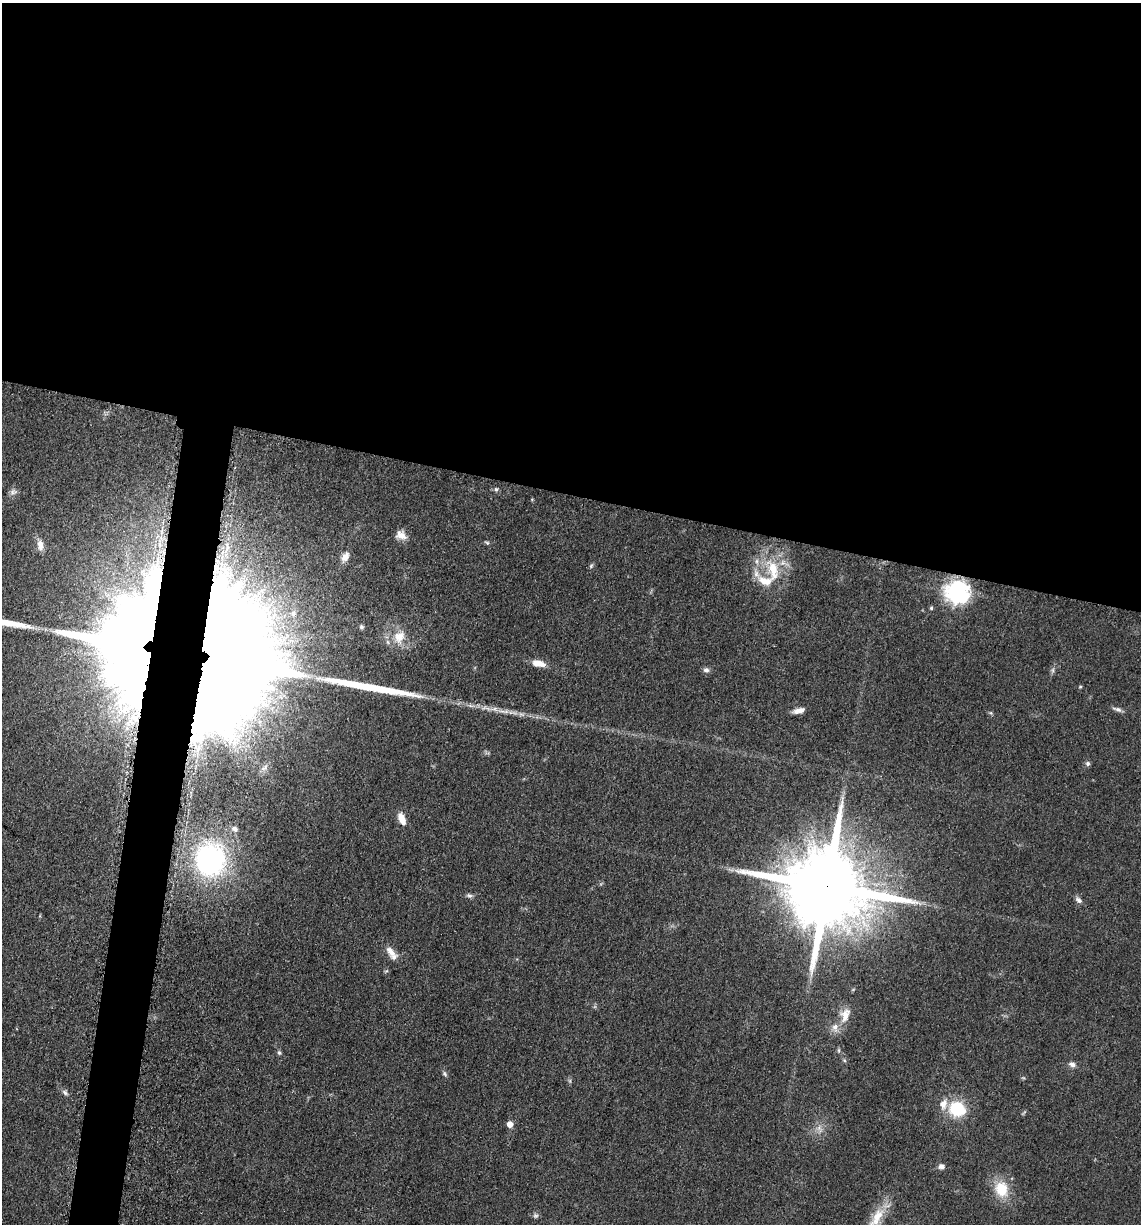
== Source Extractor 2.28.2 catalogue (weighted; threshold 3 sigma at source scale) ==
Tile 3 of 4 x 4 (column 3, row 1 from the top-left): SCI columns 2525-3663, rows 3687-4908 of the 4980 x 4922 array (HDU 1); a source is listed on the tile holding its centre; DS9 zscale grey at full resolution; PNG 1143 x 1226 px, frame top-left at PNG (2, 3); no overlay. Shown black and unused: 43% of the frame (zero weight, under 3 of 5 exposures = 4% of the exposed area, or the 3 px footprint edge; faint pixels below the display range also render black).
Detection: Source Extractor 2.28.2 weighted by HDU 2 'WHT'; one run over the whole footprint, this tile lists its part. Background 0.0564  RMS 0.0058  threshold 0.0261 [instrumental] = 3 sigma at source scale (4.5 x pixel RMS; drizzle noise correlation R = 1.50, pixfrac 1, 0.05/0.05 arcsec/px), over >= 5 px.
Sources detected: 49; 1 too faint to see at this stretch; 1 long thin detection or spike segment (spike, bleed or trail) — not listed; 3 inside a brighter listed object's ellipse — not listed separately; the other 44 listed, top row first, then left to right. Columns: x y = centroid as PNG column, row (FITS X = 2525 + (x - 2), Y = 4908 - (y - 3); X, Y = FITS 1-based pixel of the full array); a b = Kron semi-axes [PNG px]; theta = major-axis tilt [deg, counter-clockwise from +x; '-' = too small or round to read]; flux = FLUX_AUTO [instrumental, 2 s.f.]
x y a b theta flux
496 489 6 5 - 1.1
13 492 10 7 12 2.3
401 535 14 11 -28 5.1
487 543 7 4 -17 0.9
40 545 14 7 -85 4.4
227 548 18 6 80 5.5
345 557 14 8 63 4.1
757 561 9 4 -82 1.8
591 566 6 5 - 0.98
773 570 33 15 -77 23
957 592 9 9 - 250
931 608 4 4 - 0.94
361 627 6 6 - 1.3
399 637 20 16 68 12
132 643 94 66 80 1600
227 663 107 70 82 2700
538 663 15 7 -13 6.7
706 670 8 7 - 2
1053 670 7 4 -90 1.2
1080 687 4 4 - 0.62
494 709 13 6 0 3.5
1117 709 13 5 -17 2.1
799 711 14 6 14 4.1
1088 764 6 6 - 1.3
402 818 14 7 -69 6.6
234 829 9 7 -37 2.4
210 860 29 26 -89 120
826 887 24 20 -12 11000
469 895 8 6 -24 1.5
1079 900 10 6 -40 2.3
391 951 21 9 -49 5.9
845 1015 22 13 73 8.1
279 1053 6 5 - 1.1
844 1060 6 4 -46 0.84
1072 1064 8 6 -16 2.5
444 1074 8 5 -43 1.2
65 1093 9 6 -40 1.8
957 1109 16 14 -20 27
510 1124 6 5 - 4.8
819 1128 7 7 - 2.7
941 1166 8 7 - 2.3
1001 1189 23 18 -70 16
535 1216 7 6 - 1.4
876 1218 40 13 59 16
Overlapping masked pixels (flux is a lower limit): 3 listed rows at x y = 132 643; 227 663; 826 887
Isophote crosses this tile's border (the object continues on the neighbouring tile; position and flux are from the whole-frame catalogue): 1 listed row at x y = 876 1218